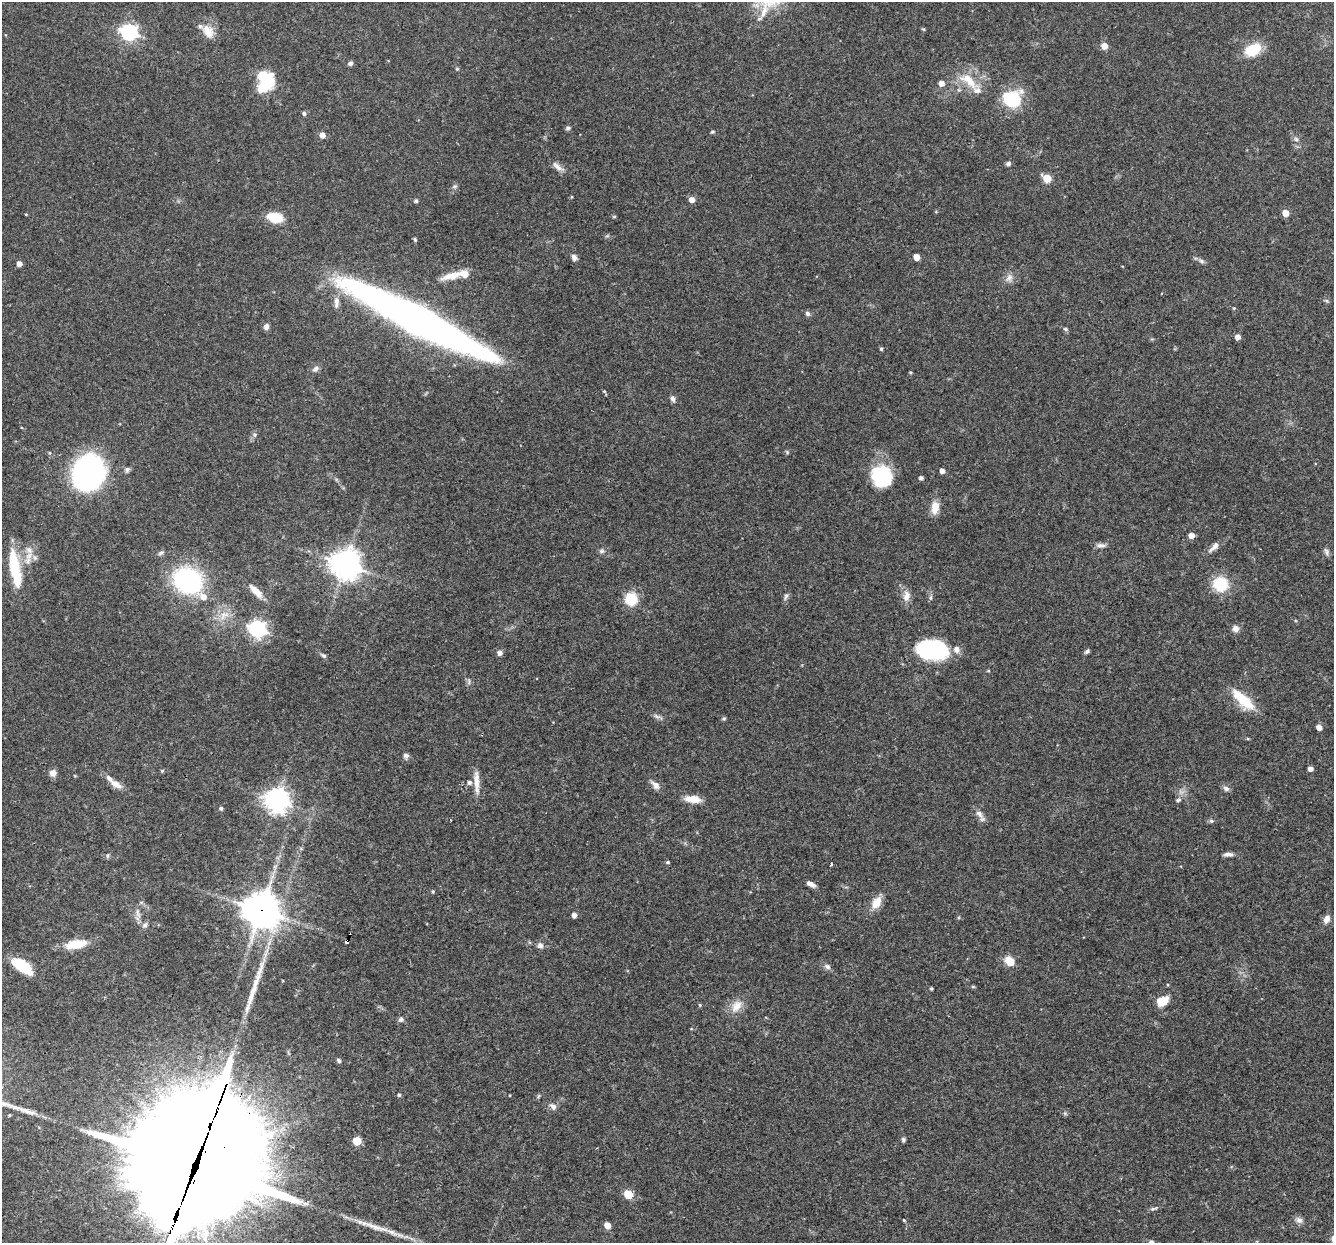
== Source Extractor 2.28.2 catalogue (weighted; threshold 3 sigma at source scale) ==
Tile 7 of 4 x 4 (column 3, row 2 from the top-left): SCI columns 2667-3998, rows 2739-3979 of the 5331 x 5348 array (HDU 1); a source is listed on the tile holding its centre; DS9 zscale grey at full resolution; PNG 1336 x 1245 px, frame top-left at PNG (2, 2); no overlay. Shown black and unused: <1% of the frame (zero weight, under 3 of 4 exposures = <1% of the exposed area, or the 3 px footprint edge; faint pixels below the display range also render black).
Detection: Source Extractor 2.28.2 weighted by HDU 2 'WHT'; one run over the whole footprint, this tile lists its part. Background 0.0576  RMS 0.0032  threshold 0.0146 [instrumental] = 3 sigma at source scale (4.5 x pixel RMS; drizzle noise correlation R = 1.50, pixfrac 1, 0.05/0.05 arcsec/px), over >= 5 px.
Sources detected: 144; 1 inside a brighter object's white glare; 2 cosmic-ray / hot-pixel residue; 1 long thin detection or spike segment (spike, bleed or trail) — not listed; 9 inside a brighter listed object's ellipse — not listed separately; the other 131 listed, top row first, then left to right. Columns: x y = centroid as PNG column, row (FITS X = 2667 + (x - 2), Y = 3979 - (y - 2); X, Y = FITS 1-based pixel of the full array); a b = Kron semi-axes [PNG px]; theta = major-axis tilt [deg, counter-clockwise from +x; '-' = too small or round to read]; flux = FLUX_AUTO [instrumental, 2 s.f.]
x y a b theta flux
208 31 18 13 -59 4.2
129 32 7 6 - 94
1104 46 7 6 - 2.3
1253 50 16 11 27 11
350 63 6 5 - 0.75
457 69 5 4 - 0.35
969 81 27 12 -43 7.1
941 83 5 5 - 2.1
263 86 23 10 39 12
1012 99 18 16 3 17
304 113 5 5 - 0.75
568 128 7 5 10 0.6
712 132 5 4 - 0.42
322 135 5 5 - 2.3
1296 139 6 6 - 0.75
1008 163 7 5 31 0.75
557 166 19 6 -37 1.8
1047 178 5 5 - 9.4
455 186 7 4 18 0.52
692 200 5 5 - 2.5
416 201 4 4 - 0.68
1286 213 5 5 - 4.8
26 214 4 3 - 0.25
275 217 15 9 -14 8.4
614 217 5 3 - 0.35
415 239 5 4 - 0.44
574 257 8 6 -78 1.3
917 257 5 5 - 3.3
1201 261 8 5 -27 0.84
19 263 5 4 - 1.9
451 276 29 8 15 5.1
1009 278 12 8 43 1.9
336 302 16 7 85 2.2
1234 308 4 4 - 0.3
807 314 7 6 - 0.89
419 320 113 18 -27 290
266 327 7 6 - 1.2
1065 329 7 5 -27 0.59
1237 337 4 4 - 2.1
881 349 4 4 - 0.48
315 369 9 6 39 1
910 372 4 3 - 0.35
673 399 8 5 -67 1
255 435 6 5 - 0.67
787 452 6 3 -73 0.38
127 469 7 7 - 0.83
942 471 4 4 - 1.7
88 473 26 22 69 99
881 476 24 21 -55 18
921 478 5 4 - 0.78
935 507 15 9 85 3.9
1191 535 5 4 - 2.5
1101 545 12 6 -5 1.3
1214 547 17 7 45 2.1
602 551 8 6 2 0.77
1326 552 11 5 -72 0.91
161 553 9 4 25 0.7
28 561 13 9 81 3.1
345 564 10 10 - 410
14 567 43 13 -80 13
188 580 26 21 -29 44
1220 584 16 16 - 11
256 591 20 7 -45 3.6
786 596 10 5 68 0.85
906 596 15 10 80 2.5
631 599 13 12 - 8.7
223 614 16 6 0 2.6
257 629 7 7 - 110
1236 629 8 8 - 1.6
931 650 30 18 -1 33
1087 651 7 4 40 0.68
500 653 5 5 - 1.7
324 656 7 5 -37 0.69
1243 700 31 11 -43 10
656 716 10 4 -35 0.91
724 719 6 4 1 0.42
1319 727 5 4 - 2.1
406 756 7 6 - 0.88
1310 769 4 4 - 1.6
162 771 5 4 - 0.41
53 773 8 8 - 1.7
476 781 30 7 -86 3.7
469 782 6 6 - 0.96
116 784 18 7 -30 2.7
655 785 12 7 -45 2
1226 788 9 6 -27 1.1
693 799 16 7 -5 4.7
277 800 9 8 - 240
1178 800 7 5 20 0.73
221 808 4 4 - 0.66
979 814 13 7 -46 1.8
451 820 3 2 - 0.22
1211 821 6 5 - 0.61
1228 854 11 5 3 1.4
107 856 6 4 90 0.47
668 862 5 4 - 0.46
811 884 10 5 -26 1.7
433 891 5 4 - 0.39
876 902 16 10 60 4.1
261 910 12 11 - 680
137 912 10 5 -89 1.2
574 915 4 4 - 1.6
959 917 5 3 - 0.35
1327 919 10 7 65 2
145 925 9 6 61 0.91
347 941 4 3 - 3.7
76 944 21 9 11 7.9
540 945 8 7 - 1.3
1010 961 7 5 -39 7.9
22 966 22 10 -35 11
827 966 9 6 -32 1.1
973 987 5 3 - 0.36
931 988 3 3 - 0.46
1161 1001 7 6 - 12
700 1005 5 4 - 0.38
736 1006 19 11 52 4
401 1019 8 7 - 0.94
339 1061 6 4 -47 0.62
399 1095 4 4 - 0.51
4 1103 32 7 -17 5.9
553 1106 11 7 -44 1.4
903 1139 6 5 - 0.59
357 1141 5 5 - 8.3
195 1166 80 35 69 18000
628 1194 5 5 - 11
1153 1209 11 4 21 0.74
904 1220 4 3 - 0.31
1299 1220 9 8 - 1.4
607 1225 5 5 - 3.7
375 1227 36 7 -20 5.6
1151 1242 7 6 - 0.81
Overlapping masked pixels (flux is a lower limit): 3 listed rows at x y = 261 910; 347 941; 195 1166
Isophote crosses this tile's border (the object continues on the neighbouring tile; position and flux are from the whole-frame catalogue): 3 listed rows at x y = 4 1103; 195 1166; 1151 1242